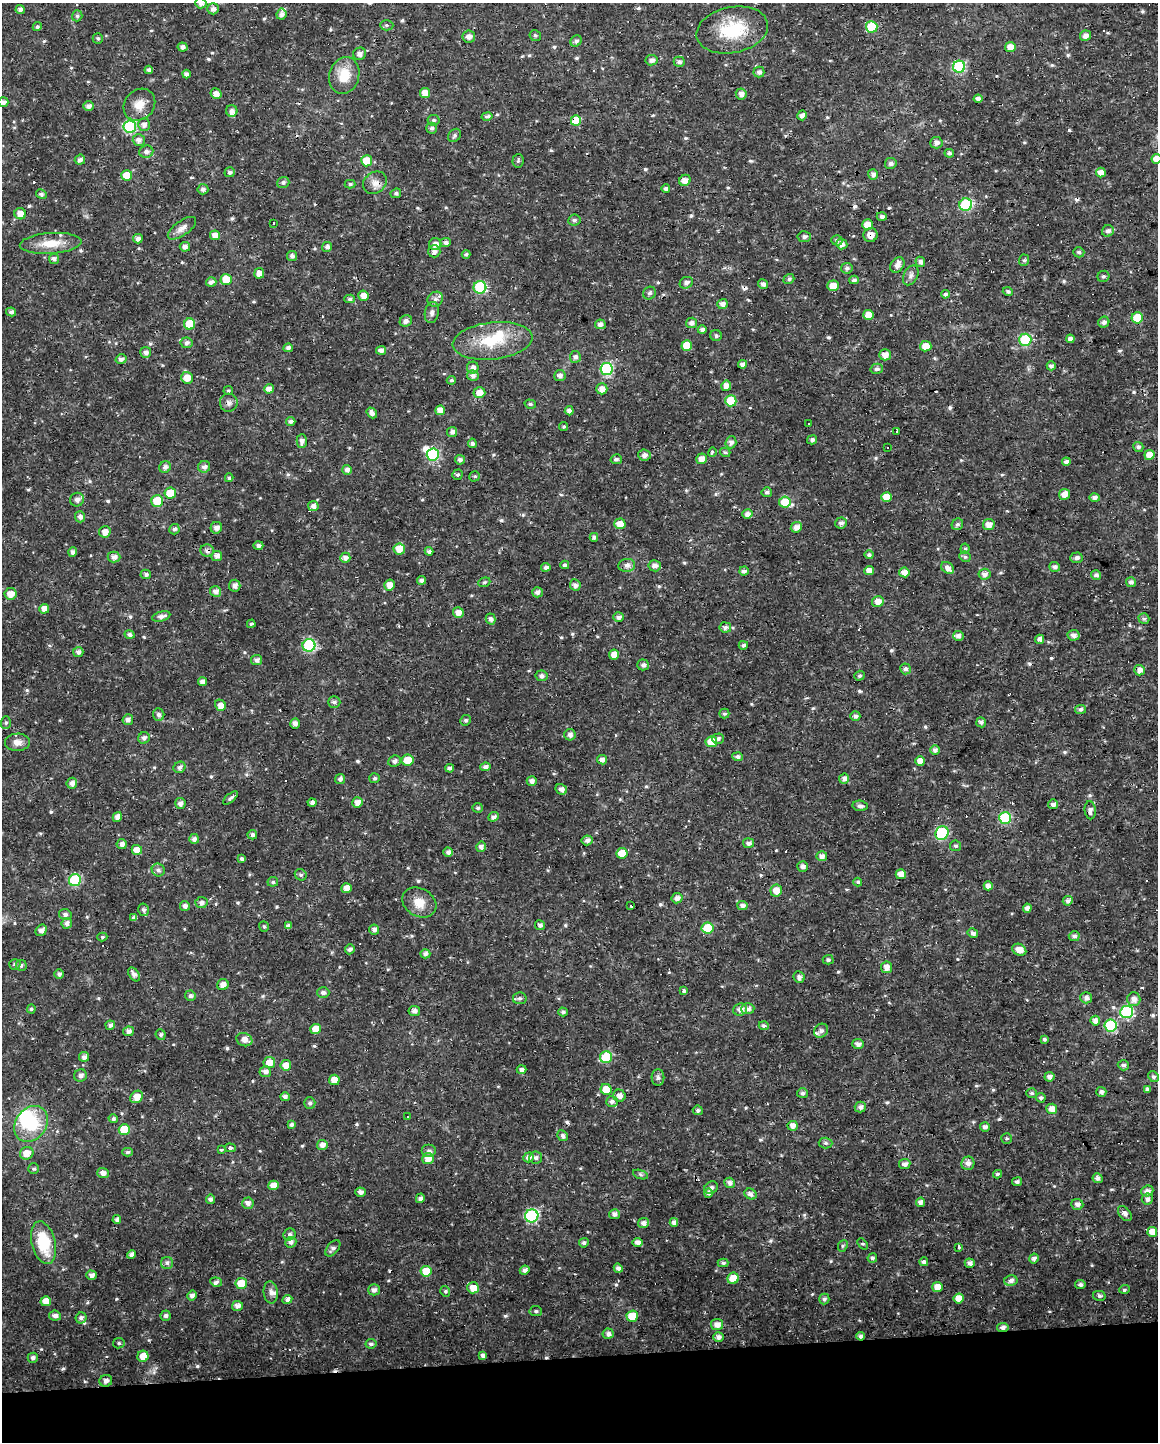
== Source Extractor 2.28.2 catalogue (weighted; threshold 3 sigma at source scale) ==
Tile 10 of 4 x 3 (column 2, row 3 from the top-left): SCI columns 1157-2312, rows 9-1448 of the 4625 x 4381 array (HDU 1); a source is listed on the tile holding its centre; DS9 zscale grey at full resolution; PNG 1160 x 1444 px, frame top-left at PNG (2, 3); each listed source drawn as its Kron ellipse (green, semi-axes under 4 px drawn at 4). Shown black and unused: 6% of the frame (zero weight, under 3 of 4 exposures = <1% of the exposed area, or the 3 px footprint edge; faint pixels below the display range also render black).
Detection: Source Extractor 2.28.2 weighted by HDU 2 'WHT'; one run over the whole footprint, this tile lists its part. Background 0.0225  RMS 0.0028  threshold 0.0126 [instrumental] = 3 sigma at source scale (4.5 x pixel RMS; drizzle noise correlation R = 1.50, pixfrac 1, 0.0396/0.0396 arcsec/px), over >= 5 px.
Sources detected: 665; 3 inside a brighter object's white glare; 32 cosmic-ray / hot-pixel residue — neither listed nor drawn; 7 inside a brighter listed object's ellipse — not listed separately; of the other 623, all 500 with FLUX_AUTO >= 0.479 (the completeness limit of this list) listed and drawn (123 fainter detections not listed), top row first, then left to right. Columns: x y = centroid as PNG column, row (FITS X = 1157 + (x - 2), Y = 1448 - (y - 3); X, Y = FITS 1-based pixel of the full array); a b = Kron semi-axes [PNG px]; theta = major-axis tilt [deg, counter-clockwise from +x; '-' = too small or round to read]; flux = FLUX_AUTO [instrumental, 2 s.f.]
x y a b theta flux
201 3 5 5 - 1.4
20 9 4 4 - 1.1
213 9 6 5 - 1.2
281 14 5 5 - 1.1
77 16 5 5 - 0.62
387 25 6 5 - 0.54
37 27 5 4 - 0.51
872 27 6 6 - 12
732 30 36 23 12 14
535 36 6 5 - 0.54
1085 36 5 5 - 1.5
469 37 6 6 - 1.5
98 38 5 5 - 0.58
576 41 6 5 - 0.76
183 47 5 4 - 1.1
1010 47 5 5 - 3.2
360 54 6 6 - 1.2
652 60 6 5 - 1.2
679 62 5 5 - 0.92
959 67 6 6 - 29
149 70 4 3 - 1.3
759 72 5 5 - 1.1
186 74 4 4 - 1.1
344 75 19 15 73 6.4
425 93 5 5 - 3.3
216 94 5 5 - 2.1
741 94 5 5 - 1.3
978 99 4 4 - 1.2
3 102 5 5 - 1.3
139 105 17 14 47 3.8
88 106 5 5 - 1.3
232 111 6 5 - 1.3
802 115 5 4 - 1.3
487 116 5 4 - 0.98
434 120 6 5 - 0.55
576 120 5 5 - 7.4
144 125 6 6 - 1.5
130 127 6 6 - 30
432 128 5 5 - 0.79
455 135 7 5 48 0.65
139 140 6 6 - 1.4
936 143 6 6 - 1.2
146 152 7 6 - 1.2
949 153 5 4 - 0.64
1157 159 5 5 - 3.6
80 160 5 5 - 1.1
367 161 5 5 - 6.2
518 161 7 5 86 0.56
891 163 6 5 - 0.95
230 172 5 5 - 0.86
1101 172 5 5 - 2.8
873 174 5 5 - 1.2
127 175 5 5 - 5.2
685 180 6 5 - 1.9
283 182 6 5 - 0.79
375 183 12 10 38 2
350 184 5 4 - 0.57
203 189 5 5 - 0.94
666 189 4 4 - 0.88
396 193 5 4 - 0.62
41 194 5 4 - 0.8
966 205 6 6 - 27
20 214 6 5 - 2.4
882 216 5 4 - 0.79
574 220 6 5 - 0.67
273 223 3 3 - 0.87
867 225 5 5 - 3.2
182 228 16 7 36 1.8
1108 231 6 5 - 1.2
215 235 5 5 - 2.3
871 235 7 7 - 2.1
804 237 6 5 - 0.9
138 239 5 4 - 1.2
837 240 5 5 - 0.84
51 243 31 10 4 5.6
445 243 5 4 - 1.2
435 244 6 6 - 1.7
842 244 5 5 - 1.4
185 247 5 5 - 1.1
327 247 5 5 - 1.2
434 251 6 6 - 1.3
1079 252 5 5 - 0.71
466 254 4 3 - 0.63
292 256 5 5 - 1
54 259 5 5 - 1
1024 260 6 5 - 0.53
920 262 5 4 - 1.1
897 265 8 6 52 1.8
847 268 6 5 - 0.68
259 273 5 5 - 2.1
911 275 10 7 62 1.1
1103 276 6 5 - 0.65
226 279 5 5 - 4.3
789 279 6 4 38 0.66
854 280 5 4 - 0.83
211 282 5 4 - 1.3
686 283 7 5 28 1.1
763 284 5 4 - 1.3
833 286 5 5 - 3.4
480 287 6 6 - 24
1008 291 5 4 - 0.65
649 293 7 6 - 0.68
945 294 4 4 - 0.65
364 296 5 5 - 2.2
350 299 5 4 - 0.59
435 299 8 7 - 1.2
723 304 5 5 - 1.6
11 312 5 4 - 0.97
432 312 11 7 80 1.1
869 315 5 5 - 4.1
1137 318 5 5 - 9.2
406 321 6 5 - 1.2
1104 322 5 5 - 1.1
692 323 5 5 - 1.2
190 324 5 5 - 10
600 324 5 5 - 1.2
702 330 4 4 - 1.2
716 336 6 5 - 0.7
1070 339 4 4 - 1.1
1025 340 6 6 - 20
493 341 40 18 6 12
186 343 6 5 - 1.1
687 345 5 5 - 5.4
926 346 6 5 - 3.7
288 348 4 4 - 0.97
381 350 5 4 - 1.6
146 352 5 5 - 1.3
885 355 6 5 - 2.3
575 357 6 5 - 1.1
121 359 5 5 - 1.2
743 364 4 4 - 1.5
1051 366 4 4 - 1
473 368 6 6 - 1.5
606 369 6 6 - 27
877 369 6 5 - 0.88
560 375 5 5 - 1.2
473 376 6 5 - 1.1
187 378 6 6 - 3.2
451 380 4 4 - 0.52
726 386 5 5 - 1.9
269 389 5 4 - 1.6
602 389 5 5 - 2.1
228 391 4 4 - 0.55
479 393 6 5 - 2.3
731 401 5 5 - 12
229 403 9 9 - 1.2
530 404 6 4 -16 0.55
440 410 5 5 - 2.5
569 411 4 4 - 1.5
372 413 6 4 -52 1.3
291 421 5 4 - 0.99
809 424 3 3 - 0.75
564 427 4 4 - 0.5
897 431 4 3 - 0.82
452 432 5 5 - 1.1
812 440 5 4 - 0.92
302 441 7 5 88 1.4
731 442 6 5 - 1.3
472 443 5 4 - 1
887 447 3 3 - 1.3
1138 447 5 5 - 0.83
712 452 5 4 - 0.59
725 452 5 4 - 0.58
433 455 6 6 - 28
644 455 6 5 - 1.4
1149 455 5 5 - 3.2
616 459 6 5 - 0.78
702 459 5 5 - 2.1
460 460 5 4 - 0.96
1066 462 4 4 - 1.2
165 467 6 5 - 1.1
204 467 6 6 - 1.3
347 470 5 5 - 1.3
458 475 6 5 - 0.71
475 476 5 5 - 0.53
229 478 4 4 - 0.59
767 492 5 5 - 0.94
170 493 5 5 - 5.7
1064 494 5 5 - 2.5
886 497 5 5 - 4.6
1094 498 5 4 - 1.1
77 500 7 6 - 1.5
157 501 6 6 - 11
785 502 5 5 - 8.1
313 506 5 5 - 1.3
747 514 5 4 - 1.6
80 517 5 5 - 1.3
841 523 6 5 - 1.1
620 524 6 5 - 2.8
957 524 6 5 - 0.76
989 525 6 5 - 2
796 527 5 5 - 1.8
216 528 6 5 - 1.3
174 529 5 5 - 0.83
105 532 6 5 - 2.2
594 537 4 4 - 0.9
258 545 5 4 - 0.84
399 549 6 5 - 4
965 549 5 4 - 0.49
207 551 7 6 - 1.3
429 551 4 4 - 0.95
73 552 4 4 - 1
869 555 4 4 - 0.75
217 556 5 5 - 1.4
114 557 6 5 - 1.6
965 557 6 5 - 0.58
345 558 5 5 - 1.4
1076 558 6 5 - 0.97
565 565 4 4 - 0.68
627 565 8 6 7 1.5
655 566 6 5 - 1.3
546 567 4 4 - 0.92
1055 567 5 5 - 1.1
948 568 7 5 -40 1.5
744 571 5 4 - 0.91
869 571 5 4 - 2.5
904 572 5 5 - 2.6
146 574 5 4 - 0.79
985 574 6 5 - 1.5
1096 575 5 4 - 0.86
422 580 4 4 - 1.2
484 582 6 4 20 0.48
1131 582 5 5 - 1.2
390 585 5 5 - 2.9
575 585 6 5 - 1.1
235 586 6 5 - 1.3
215 591 5 5 - 1.5
537 592 5 5 - 1.1
10 594 6 5 - 2.8
878 601 6 5 - 2.1
44 609 5 5 - 2.1
458 612 5 5 - 2
161 616 9 5 15 1.4
618 617 5 4 - 1.2
1144 618 5 5 - 0.74
490 619 5 4 - 1
251 624 4 3 - 0.65
725 627 6 5 - 1.2
130 635 5 4 - 0.87
1073 635 6 5 - 1.4
958 636 5 5 - 1.2
1040 639 5 4 - 1.6
309 645 6 6 - 29
743 645 4 4 - 0.72
78 652 5 5 - 1.2
614 655 5 5 - 2.8
257 660 5 5 - 1.2
643 665 5 5 - 0.98
905 669 5 5 - 0.94
1140 670 5 5 - 1.8
541 676 6 5 - 0.99
859 676 5 4 - 0.52
202 682 4 4 - 1.4
334 702 6 5 - 0.91
220 705 6 5 - 3.3
1080 709 5 4 - 0.85
724 714 5 5 - 0.58
159 715 6 5 - 0.84
855 716 5 4 - 0.79
128 720 5 5 - 1.2
466 720 5 5 - 0.55
981 722 5 5 - 0.86
6 723 6 5 - 0.51
295 724 5 4 - 1.3
570 735 5 5 - 1.2
144 738 6 5 - 1.1
718 739 6 5 - 0.75
18 742 12 8 1 2
711 742 6 5 - 4.9
935 750 5 4 - 1.2
737 757 5 4 - 1
407 760 6 5 - 4.2
602 760 5 4 - 1.2
394 761 6 5 - 0.98
920 761 5 4 - 3
180 767 6 5 - 1.2
485 767 5 4 - 1.1
450 768 4 4 - 0.99
375 778 5 5 - 0.56
340 779 5 5 - 0.82
844 779 5 5 - 1.4
532 781 5 5 - 1.4
72 783 5 5 - 1.3
561 789 6 5 - 1.1
231 798 9 4 41 0.6
357 802 5 5 - 2
180 803 5 5 - 1.3
312 803 4 4 - 0.98
1053 804 5 5 - 1.2
860 806 8 5 -7 0.81
478 808 5 5 - 0.7
1090 810 9 5 -85 1.3
117 817 5 4 - 1.7
493 817 5 4 - 1.1
1005 818 6 6 - 22
942 833 7 6 - 24
252 835 4 4 - 0.96
194 839 5 5 - 1.2
587 840 5 5 - 1.1
748 843 5 5 - 1.2
122 844 5 5 - 1.3
956 846 5 5 - 0.64
481 847 5 4 - 1.1
137 850 5 5 - 3.3
448 852 4 4 - 1.1
622 853 5 5 - 5.1
822 856 5 5 - 1.7
242 859 4 3 - 0.67
803 867 5 5 - 1.2
158 870 6 6 - 0.95
901 874 5 5 - 2.7
301 875 6 5 - 0.61
75 880 6 6 - 23
273 882 5 5 - 0.64
858 882 4 4 - 0.68
988 886 4 4 - 1.9
347 888 5 5 - 2.9
776 890 6 5 - 2.8
677 898 5 5 - 1.4
1068 901 5 4 - 1.2
419 902 18 14 -30 3.9
201 903 6 5 - 1.2
631 905 3 3 - 12
742 905 5 4 - 1.2
185 906 5 5 - 1
1027 908 4 4 - 1.4
144 910 6 5 - 0.95
65 914 6 5 - 1
134 918 4 4 - 0.92
67 923 5 5 - 1.2
540 925 5 5 - 0.99
264 926 5 4 - 0.51
288 926 4 4 - 0.96
708 928 6 5 - 13
41 930 6 5 - 1.6
374 930 5 5 - 1.1
973 933 5 4 - 0.98
1074 936 5 5 - 1.1
102 937 5 4 - 0.51
350 949 5 5 - 0.91
1019 950 7 5 -27 2.7
425 954 5 4 - 1.2
828 960 5 5 - 0.62
15 964 6 5 - 0.6
21 965 5 5 - 0.67
886 967 6 5 - 2.2
59 974 5 4 - 0.95
134 974 7 5 -56 1.2
799 977 6 5 - 1.1
223 985 6 5 - 1.8
684 990 3 3 - 9.5
323 993 6 5 - 0.99
190 996 5 5 - 0.98
520 998 7 6 - 0.69
1086 998 6 5 - 1.2
1134 999 7 6 - 1.8
31 1009 5 4 - 0.55
740 1009 7 6 - 1.8
748 1009 6 5 - 1.6
414 1011 6 5 - 1.2
563 1012 4 4 - 0.78
1127 1012 6 6 - 31
1095 1021 5 4 - 1.7
110 1025 5 4 - 0.89
1110 1025 6 6 - 18
764 1026 5 4 - 0.65
316 1029 5 5 - 3.4
128 1031 5 5 - 1.4
821 1031 7 6 - 1.1
161 1034 5 5 - 0.71
1044 1039 3 3 - 0.48
244 1040 8 6 -22 2.2
858 1044 5 5 - 1.2
84 1057 5 5 - 1.2
606 1057 6 6 - 12
269 1063 6 5 - 3.5
286 1065 5 5 - 3
1123 1065 6 5 - 0.83
521 1069 5 4 - 1.1
265 1072 6 5 - 1.1
81 1076 6 6 - 1.1
1049 1077 5 4 - 1.4
1153 1077 6 5 - 0.62
658 1078 8 6 -90 0.79
334 1080 5 5 - 3
606 1089 6 5 - 4.5
1147 1089 4 3 - 0.86
1101 1092 5 5 - 1
802 1093 5 5 - 0.7
1032 1093 5 5 - 0.72
619 1096 6 6 - 1.6
136 1097 7 5 42 3.3
285 1097 5 4 - 1
1041 1098 5 4 - 0.58
612 1102 6 5 - 1.1
310 1103 5 5 - 0.68
860 1107 6 5 - 1.2
1052 1109 5 5 - 2.5
698 1110 5 4 - 0.72
408 1117 3 3 - 0.57
113 1119 4 4 - 0.7
31 1124 19 15 54 12
292 1125 4 4 - 0.87
793 1126 5 5 - 1.9
985 1127 5 4 - 1.1
124 1130 6 5 - 8.7
563 1136 6 5 - 0.98
1006 1138 5 5 - 0.55
826 1143 7 5 -3 0.66
322 1145 5 5 - 1.5
230 1148 5 4 - 0.93
222 1149 3 3 - 0.99
429 1151 7 6 - 0.88
127 1152 5 4 - 0.58
27 1153 7 6 - 3.1
528 1157 5 5 - 1.4
428 1158 6 5 - 2.8
536 1158 6 6 - 0.83
968 1163 7 6 - 1.5
905 1164 5 5 - 1.2
34 1169 5 5 - 0.56
103 1173 6 5 - 1.6
640 1174 8 3 -19 0.52
997 1174 4 3 - 0.7
1098 1178 5 5 - 1.3
1017 1182 5 4 - 0.84
730 1183 5 5 - 1.2
273 1185 5 4 - 2.5
711 1188 7 6 - 0.97
1147 1191 6 5 - 1.3
360 1192 5 4 - 1.3
708 1193 5 4 - 0.98
750 1194 6 5 - 1.2
420 1198 5 4 - 0.9
210 1199 4 4 - 0.87
1147 1199 5 5 - 1.2
920 1202 5 4 - 1.4
248 1203 6 5 - 1.2
1077 1204 6 5 - 1.3
1125 1213 9 5 -51 1.1
614 1214 5 5 - 1.3
532 1216 7 6 - 32
117 1220 4 4 - 0.94
674 1222 4 4 - 1.3
643 1223 6 5 - 1.4
1152 1232 5 5 - 2.8
290 1234 6 5 - 0.68
291 1242 6 5 - 1.1
43 1243 22 12 -76 12
584 1243 5 4 - 0.73
637 1243 5 4 - 1.6
862 1244 6 4 -48 0.51
843 1246 6 4 68 0.53
959 1247 3 3 - 1.2
333 1248 9 5 50 0.95
131 1254 4 4 - 0.97
872 1258 5 4 - 0.71
1034 1258 5 4 - 1.2
924 1262 4 4 - 1.2
167 1263 6 6 - 0.75
723 1263 5 4 - 0.59
970 1263 5 4 - 1.3
618 1268 5 4 - 1.2
525 1270 5 4 - 1.1
426 1271 5 5 - 5.7
91 1275 5 4 - 1.3
733 1278 6 5 - 4.8
1011 1281 7 5 13 1.2
216 1282 6 4 -7 1
241 1284 5 5 - 6.4
1080 1285 5 4 - 0.69
937 1287 5 5 - 3.4
473 1288 6 5 - 3.5
1124 1289 5 4 - 0.59
374 1290 6 5 - 1.2
445 1291 5 4 - 0.55
271 1292 11 7 -85 1.2
192 1295 5 4 - 1.1
1099 1296 6 5 - 0.7
959 1298 5 5 - 3.6
287 1299 5 4 - 1.1
824 1299 5 5 - 0.71
46 1301 5 5 - 3.2
237 1306 5 5 - 1.4
536 1311 6 5 - 0.62
55 1316 6 5 - 1.2
166 1316 5 5 - 0.93
632 1316 6 5 - 8.1
81 1318 5 5 - 1
717 1324 6 5 - 2.1
1003 1327 6 4 9 1.1
608 1334 5 5 - 1.3
861 1336 4 4 - 1.2
718 1337 5 5 - 1.2
119 1343 5 5 - 0.57
371 1344 5 4 - 0.65
143 1356 5 5 - 3.5
483 1356 4 3 - 1.1
33 1358 5 5 - 0.9
106 1381 6 6 - 1.3
Overlapping masked pixels (flux is a lower limit): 8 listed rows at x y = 576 120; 871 235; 138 239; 207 551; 72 783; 1134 999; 1003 1327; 861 1336
Isophote crosses this tile's border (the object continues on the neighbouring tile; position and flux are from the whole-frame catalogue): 3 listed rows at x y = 201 3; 3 102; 1157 159